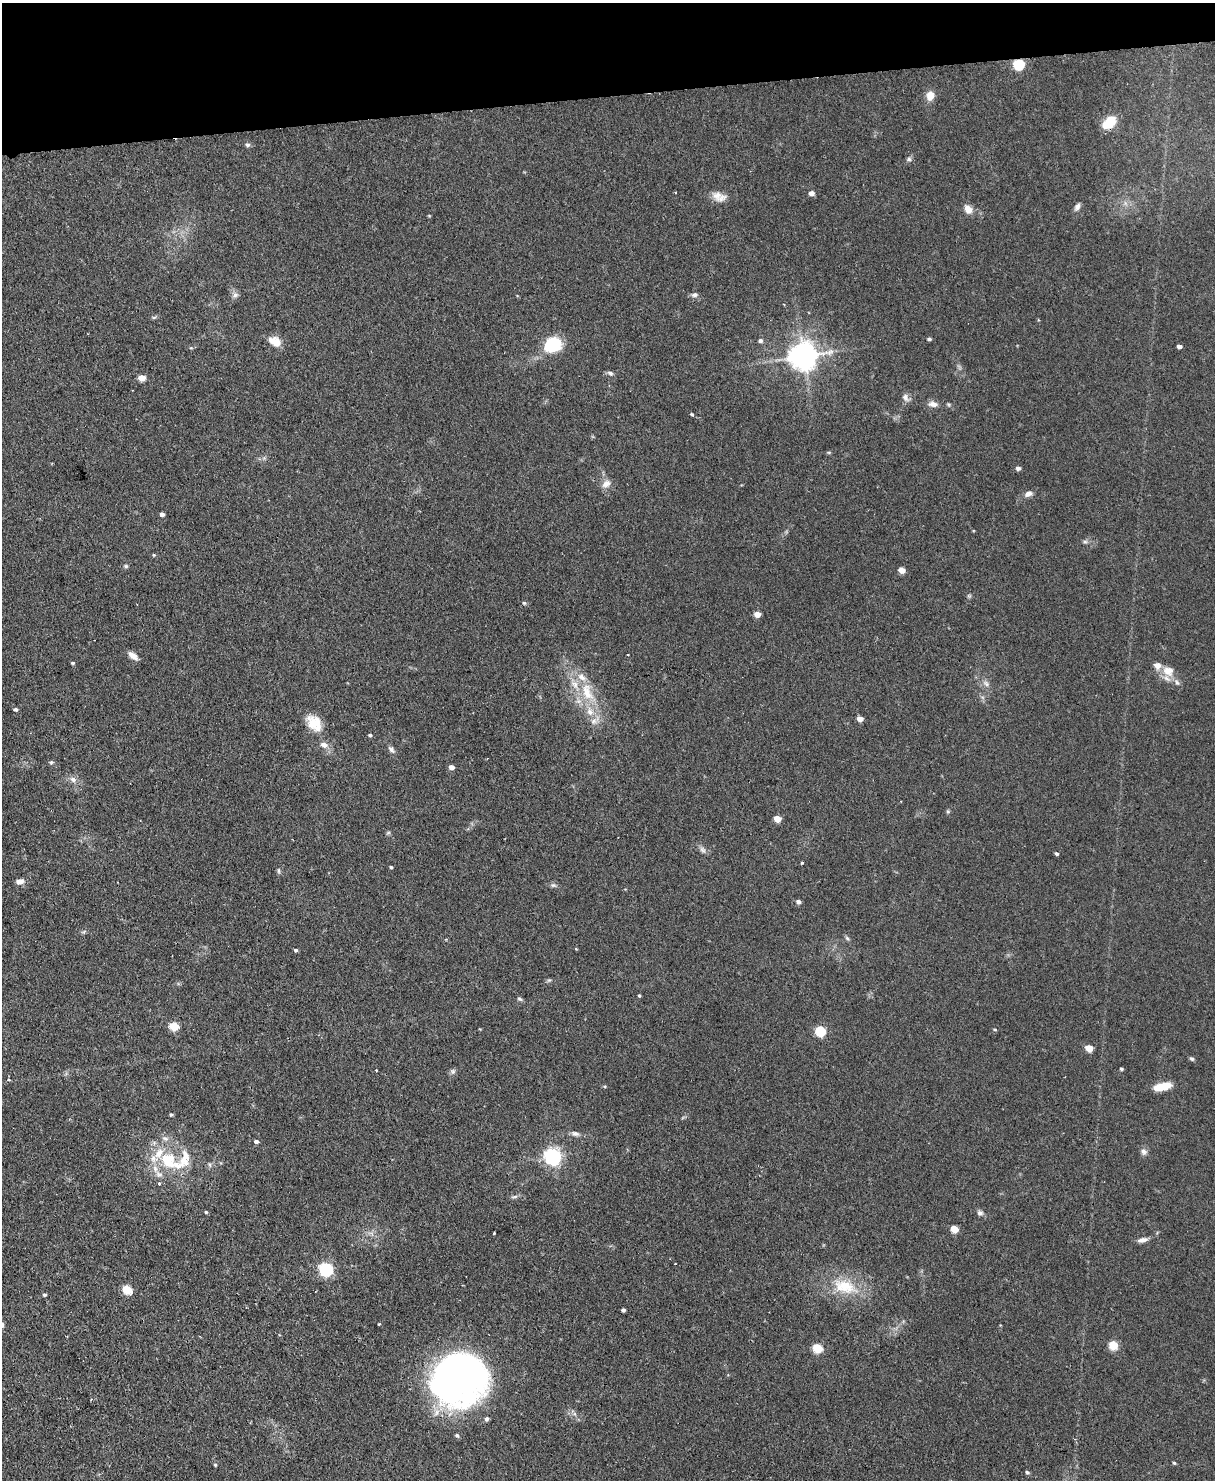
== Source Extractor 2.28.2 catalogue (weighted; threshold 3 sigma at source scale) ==
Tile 3 of 4 x 3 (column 3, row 1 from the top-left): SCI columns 2483-3695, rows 3111-4588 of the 4965 x 4853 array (HDU 1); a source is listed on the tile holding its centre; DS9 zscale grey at full resolution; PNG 1217 x 1482 px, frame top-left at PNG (2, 3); no overlay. Shown black and unused: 6% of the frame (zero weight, under 2 of 3 exposures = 3% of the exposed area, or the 3 px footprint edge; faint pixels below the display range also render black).
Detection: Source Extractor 2.28.2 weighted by HDU 2 'WHT'; one run over the whole footprint, this tile lists its part. Background 0.14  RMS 0.0068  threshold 0.0305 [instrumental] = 3 sigma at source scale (4.5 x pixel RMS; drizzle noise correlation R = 1.50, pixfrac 1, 0.05/0.05 arcsec/px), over >= 5 px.
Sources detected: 121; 12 inside a brighter listed object's ellipse — not listed separately; the other 109 listed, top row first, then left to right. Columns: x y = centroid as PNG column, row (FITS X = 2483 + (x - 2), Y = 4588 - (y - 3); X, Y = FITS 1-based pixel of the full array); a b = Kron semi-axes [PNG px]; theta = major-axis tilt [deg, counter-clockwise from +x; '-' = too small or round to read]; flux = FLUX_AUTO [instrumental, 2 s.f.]
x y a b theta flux
1019 64 6 6 - 47
930 96 10 9 - 6.3
1109 122 14 9 45 17
247 145 7 6 - 1.5
909 159 7 6 - 1.5
675 193 3 2 - 0.56
811 193 5 5 - 3.6
717 195 15 14 - 6.5
1125 203 7 4 -71 1.7
1077 207 10 6 61 2.5
968 209 10 7 -58 5.9
235 295 8 6 16 2.1
695 295 9 6 7 2
154 317 6 4 18 0.97
1038 320 3 3 - 0.56
929 339 5 4 - 1.3
760 341 6 5 - 1.5
275 342 15 10 -30 8.4
552 344 13 11 23 46
1179 346 5 4 - 2.6
191 348 5 3 - 0.67
803 356 9 8 - 890
610 373 9 5 -24 1.7
142 378 5 5 - 8.6
906 398 12 8 -52 2.9
933 404 12 7 -9 3.8
692 414 3 3 - 1.6
829 452 6 4 0 0.72
1018 468 5 4 - 2.3
606 484 13 9 38 4.5
1028 494 11 7 18 3.1
162 514 4 4 - 2.2
1085 542 6 5 - 1.3
154 555 4 4 - 0.67
126 566 6 5 - 1
902 570 5 4 - 7.7
969 596 6 5 - 0.97
524 603 5 5 - 0.97
757 614 5 4 - 7.4
628 655 3 2 - 0.44
133 656 13 7 -39 3.8
73 663 5 3 - 0.94
1168 671 16 13 -29 8.2
986 683 11 6 -38 2.6
587 692 30 15 -70 23
15 709 5 4 - 1.3
860 719 5 4 - 5.6
594 721 10 8 52 3.8
314 722 20 16 -33 12
370 735 5 4 - 0.85
324 745 10 7 -19 4
391 750 11 6 -46 2.1
51 762 6 5 - 1.1
451 767 5 4 - 3.9
73 779 9 7 -28 3.1
948 811 6 5 - 0.89
777 819 5 4 - 11
388 833 6 4 19 0.84
702 850 10 7 -44 2.3
1057 854 5 4 - 1.1
802 863 3 3 - 1.1
391 867 4 3 - 1
279 871 8 4 -90 1.1
20 881 9 6 6 3.5
553 885 8 6 -14 1.6
798 902 5 5 - 2
84 932 7 5 34 1.1
847 938 7 4 -45 1.1
296 950 4 3 - 1.1
549 980 5 5 - 0.95
639 995 4 4 - 0.7
520 999 7 5 -31 1.2
174 1026 6 5 - 24
995 1029 5 4 - 0.68
820 1031 6 5 - 43
1089 1048 5 5 - 11
1192 1059 6 5 - 1.1
1121 1069 4 3 - 0.96
376 1070 4 2 - 0.44
453 1071 7 7 - 1.7
8 1080 4 4 - 1.6
1163 1086 17 7 12 14
171 1114 4 4 - 0.98
575 1133 12 6 -16 2.6
256 1141 5 4 - 1.9
1144 1152 9 8 - 2.5
552 1156 7 6 - 240
168 1160 25 20 -54 30
159 1183 4 3 - 1
515 1197 9 4 9 1.4
206 1212 4 4 - 0.7
980 1213 8 7 - 1.9
954 1229 5 5 - 14
494 1233 3 3 - 0.87
1142 1240 13 6 11 3.2
675 1264 2 2 - 0.49
326 1269 7 6 - 130
844 1286 36 20 -15 26
127 1289 6 5 - 28
44 1295 4 4 - 1.1
623 1310 4 4 - 1.6
1113 1345 5 5 - 30
817 1348 6 5 - 30
458 1379 50 44 21 310
486 1419 5 5 - 1.6
457 1435 6 5 - 1.2
1174 1463 5 4 - 0.85
215 1465 4 4 - 0.69
1027 1472 6 4 -17 1
Overlapping masked pixels (flux is a lower limit): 2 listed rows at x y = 1019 64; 458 1379